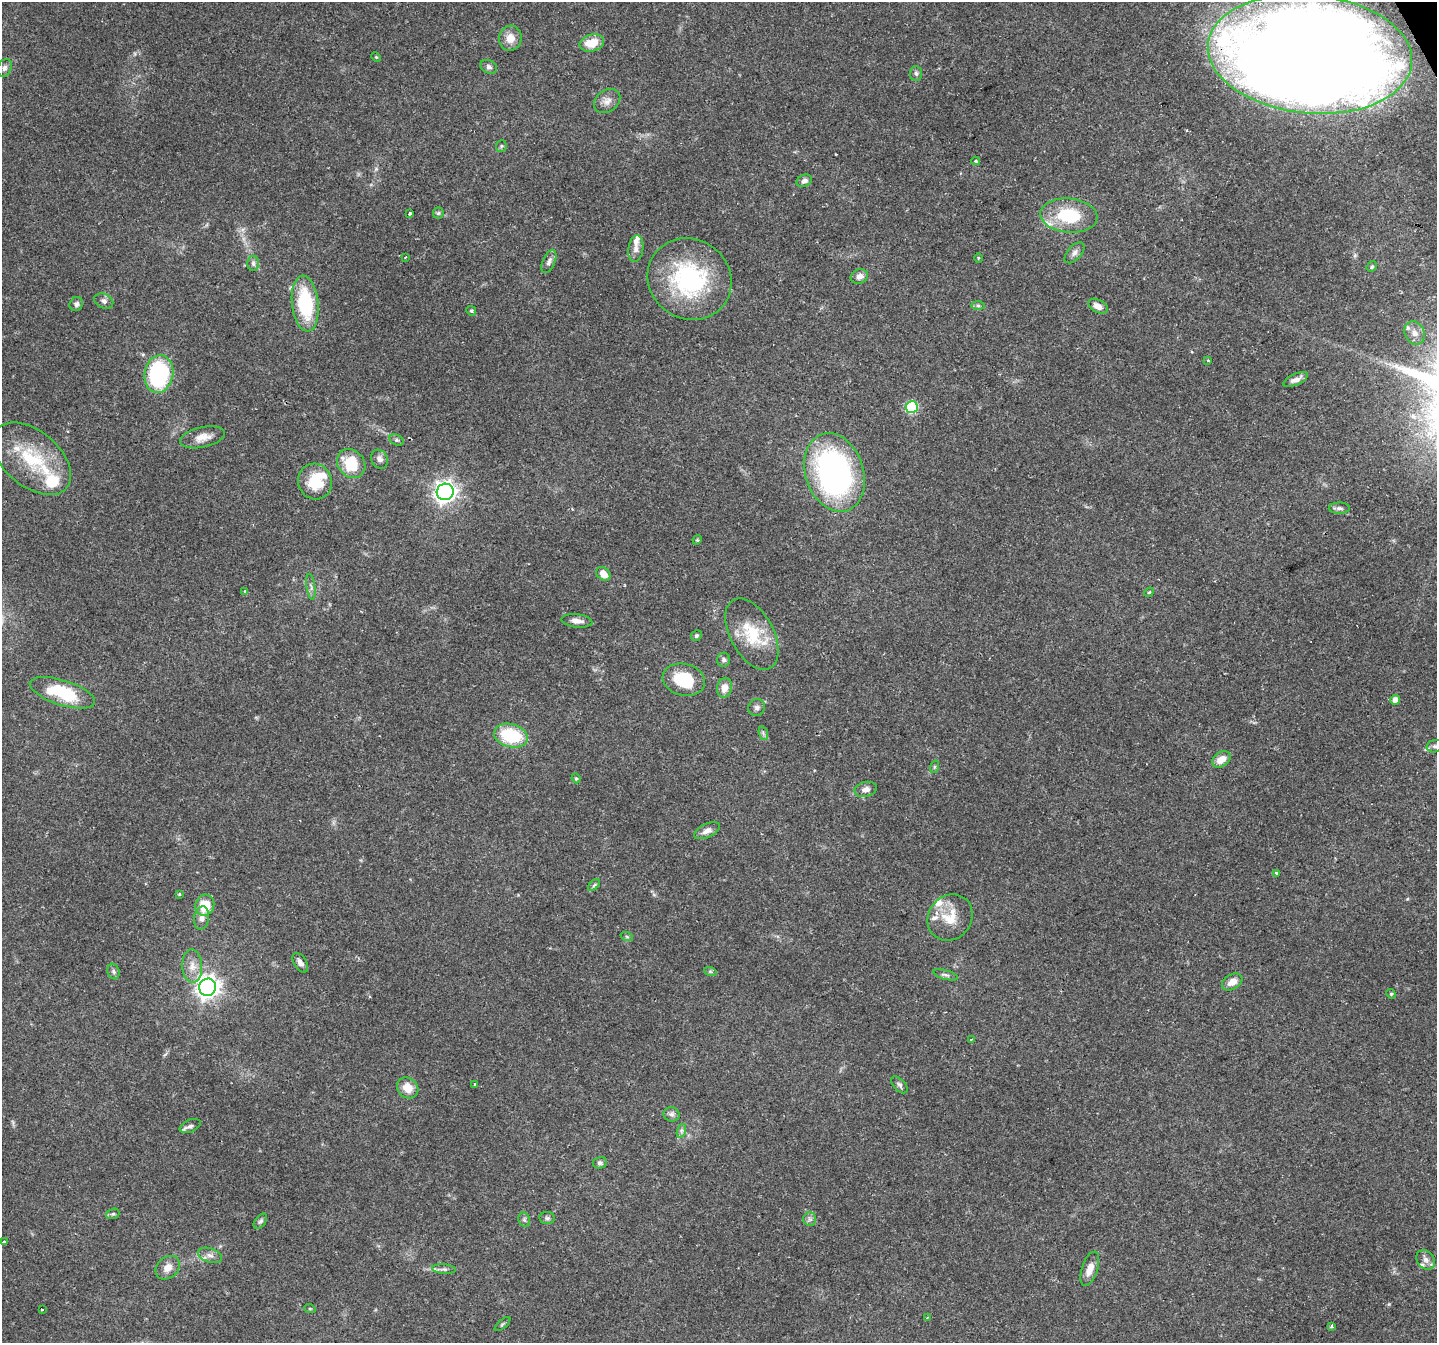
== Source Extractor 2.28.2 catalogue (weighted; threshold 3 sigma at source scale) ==
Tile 10 of 4 x 4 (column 2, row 3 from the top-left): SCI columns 1437-2871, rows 1500-2840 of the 5740 x 5617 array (HDU 1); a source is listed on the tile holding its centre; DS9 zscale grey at full resolution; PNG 1439 x 1345 px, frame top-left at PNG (2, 2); each listed source drawn as its Kron ellipse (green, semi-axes under 4 px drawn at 4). Shown black and unused: <1% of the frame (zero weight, under 2 of 3 exposures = <1% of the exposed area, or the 3 px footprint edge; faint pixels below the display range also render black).
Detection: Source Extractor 2.28.2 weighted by HDU 2 'WHT'; one run over the whole footprint, this tile lists its part. Background 0.0931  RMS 0.0052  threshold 0.0235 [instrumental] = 3 sigma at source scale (4.5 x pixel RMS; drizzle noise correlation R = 1.50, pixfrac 1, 0.0396/0.0396 arcsec/px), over >= 5 px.
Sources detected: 122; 4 inside a brighter object's white glare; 2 cosmic-ray / hot-pixel residue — neither listed nor drawn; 12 inside a brighter listed object's ellipse — not listed separately; the other 104 listed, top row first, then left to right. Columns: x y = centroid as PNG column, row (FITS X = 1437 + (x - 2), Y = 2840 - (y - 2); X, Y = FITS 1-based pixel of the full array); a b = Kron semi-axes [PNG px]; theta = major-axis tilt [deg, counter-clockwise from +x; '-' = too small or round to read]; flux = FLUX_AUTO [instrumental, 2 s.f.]
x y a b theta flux
510 38 12 11 - 6.2
592 43 12 8 14 9.6
1310 54 102 59 -6 1300
376 57 5 3 - 0.53
489 67 9 6 -27 1.4
4 68 9 7 65 1.7
916 74 8 6 -85 1.4
607 101 14 10 36 3.8
501 146 6 5 - 0.84
976 161 4 3 - 0.95
804 181 8 6 26 2
438 213 6 5 - 0.84
410 214 3 3 - 1.8
1069 215 28 17 -5 27
636 248 13 7 82 2.7
1074 253 12 7 48 2.2
405 257 3 2 - 0.71
978 258 4 3 - 0.58
549 261 12 6 67 2.2
253 263 8 6 -89 1.5
1372 267 5 4 - 0.85
859 276 9 7 24 3.1
690 279 43 39 -34 67
104 301 10 7 -24 2
305 303 28 13 -84 36
76 304 7 6 - 1.6
978 306 7 4 -1 1
1098 306 10 6 -28 3.6
471 311 5 4 - 0.73
1415 333 12 10 -63 3.9
1208 360 3 2 - 0.87
159 374 19 14 79 62
1296 380 13 5 25 3.1
912 407 6 6 - 44
203 437 23 10 13 5.8
396 440 7 5 -26 1.1
32 459 46 27 -40 34
380 459 10 8 -61 2.5
351 463 15 13 -48 18
834 472 40 29 -71 160
315 482 18 17 - 16
445 492 8 8 - 300
1339 508 10 5 -1 1.5
697 540 5 4 - 0.52
603 574 8 6 -43 5.7
311 587 13 3 -83 1.3
245 591 4 3 - 0.82
1149 592 5 4 - 0.55
577 621 15 6 -6 3.4
752 634 39 21 -61 23
696 636 6 5 - 1
724 660 7 6 - 1.5
684 680 21 16 -14 22
724 688 10 7 78 4.7
62 693 34 12 -18 29
1395 700 5 5 - 3.1
757 707 8 8 - 1.9
763 733 7 4 -72 1.1
511 736 17 11 -15 29
1435 746 8 6 13 1.5
1221 759 10 7 34 6.3
934 767 6 4 71 0.86
576 778 5 4 - 0.64
866 789 11 7 12 2.9
707 831 14 6 25 3.3
1276 873 3 3 - 1.7
594 885 7 4 45 0.96
179 894 4 3 - 0.52
205 905 11 9 66 12
950 917 24 21 52 13
202 918 11 7 81 2.8
627 937 6 4 -19 0.64
300 963 11 6 -58 2.4
192 966 16 10 -88 5.6
710 971 6 4 -19 0.9
113 972 8 6 -72 1.3
946 975 12 4 -16 1.4
1232 982 11 7 31 4.7
208 987 8 8 - 350
1391 994 5 4 - 0.65
971 1039 3 3 - 1.5
474 1084 3 3 - 1.3
899 1085 10 5 -48 1.3
408 1088 11 10 - 7.7
672 1114 8 7 - 1.7
190 1126 11 6 23 1.8
681 1131 7 4 72 1.2
600 1163 7 6 - 1.3
113 1214 7 5 20 0.94
547 1218 7 6 - 1.2
810 1219 7 6 - 1.5
524 1220 7 5 -69 1.2
260 1221 8 5 52 1.1
4 1242 3 3 - 1.6
210 1255 12 7 -18 2.6
1426 1260 10 8 -49 2.5
168 1268 13 10 40 4.7
444 1269 12 4 -4 1.5
1090 1269 18 8 72 4.9
42 1309 3 2 - 0.51
310 1309 6 3 -18 0.53
927 1317 4 2 - 0.44
502 1324 9 3 40 0.73
1332 1326 4 3 - 1
Overlapping masked pixels (flux is a lower limit): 1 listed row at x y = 1310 54